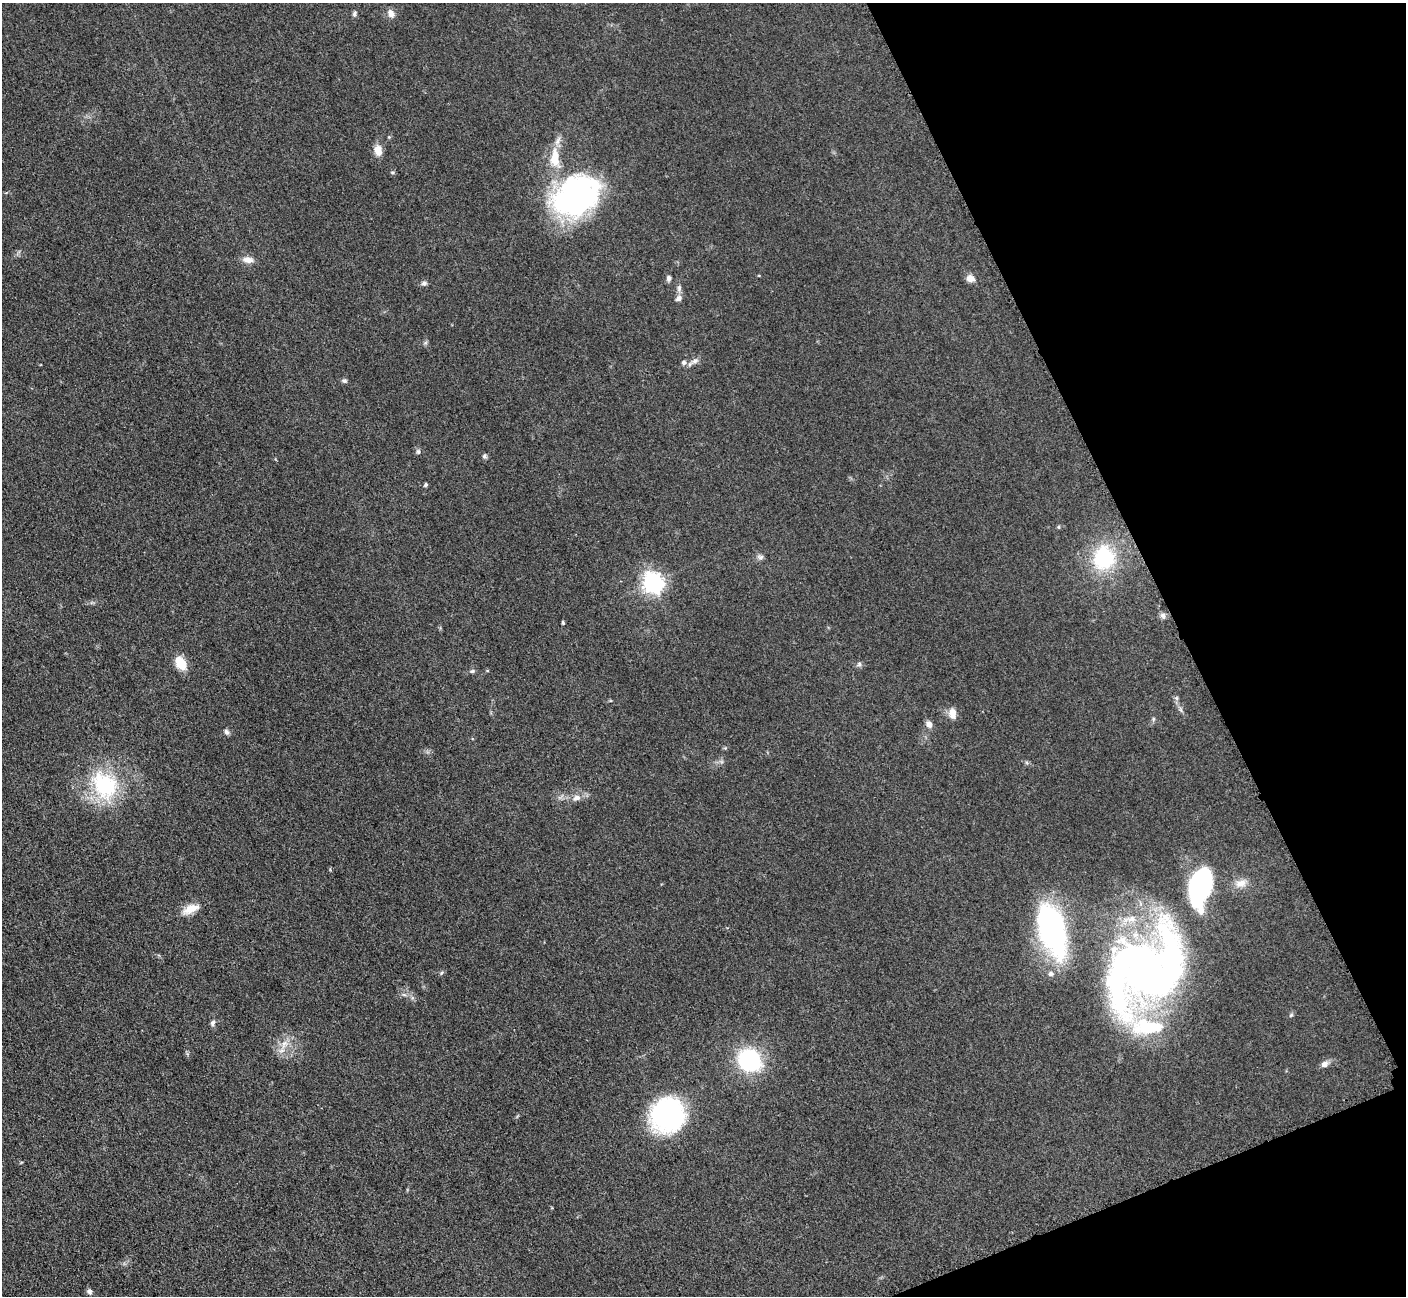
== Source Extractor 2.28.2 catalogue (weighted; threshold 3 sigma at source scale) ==
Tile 12 of 4 x 4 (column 4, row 3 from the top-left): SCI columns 4230-5633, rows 1591-2884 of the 5699 x 5661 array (HDU 1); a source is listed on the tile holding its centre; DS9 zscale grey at full resolution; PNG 1408 x 1298 px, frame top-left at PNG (2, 3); no overlay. Shown black and unused: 19% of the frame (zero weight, under 3 of 5 exposures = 4% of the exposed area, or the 3 px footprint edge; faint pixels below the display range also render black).
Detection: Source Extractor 2.28.2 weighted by HDU 2 'WHT'; one run over the whole footprint, this tile lists its part. Background 0.0521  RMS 0.0055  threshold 0.0248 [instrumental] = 3 sigma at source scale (4.5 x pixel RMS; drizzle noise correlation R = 1.50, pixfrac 1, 0.05/0.05 arcsec/px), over >= 5 px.
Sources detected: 54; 2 inside a brighter object's white glare — not listed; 2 inside a brighter listed object's ellipse — not listed separately; the other 50 listed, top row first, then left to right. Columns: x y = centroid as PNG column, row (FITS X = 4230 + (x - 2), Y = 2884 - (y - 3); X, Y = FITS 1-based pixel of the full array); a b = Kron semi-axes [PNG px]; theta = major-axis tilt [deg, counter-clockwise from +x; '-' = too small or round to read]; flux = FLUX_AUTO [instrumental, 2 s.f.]
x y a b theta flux
355 14 8 5 83 1.4
391 14 10 7 -65 3.4
378 150 14 10 -84 5.1
555 158 30 13 -86 15
576 196 49 36 33 130
248 260 13 8 -10 4.1
669 278 6 5 - 1.7
970 278 9 8 - 3.8
424 283 7 6 - 1.5
679 288 9 6 81 1.8
678 298 9 7 28 2.3
695 361 11 7 31 2.4
684 362 7 6 - 1.9
344 381 7 5 -6 1.2
418 452 7 5 -88 1.2
484 456 6 6 - 1.1
425 485 5 4 - 0.94
1059 527 5 3 - 0.58
760 557 9 7 -6 1.7
1104 558 24 21 80 43
653 582 8 7 - 330
1163 615 9 7 -39 1.7
563 623 5 3 - 0.68
181 663 10 7 -62 18
859 664 6 6 - 1.2
472 671 7 5 21 0.99
1176 698 6 6 - 1.1
1181 710 9 4 -71 1.2
952 713 12 8 -84 4.9
1153 719 6 5 - 0.88
929 724 8 6 -65 3.1
227 732 7 6 - 1.7
725 748 5 5 - 0.65
104 785 39 29 -58 46
576 798 11 7 24 3.4
1241 883 17 11 15 5.7
1200 888 38 21 76 93
190 909 23 10 23 7.6
1052 929 49 23 -72 120
1145 969 95 72 46 350
442 973 6 4 46 0.78
1051 974 7 7 - 1.6
404 995 7 4 -1 1.1
1291 1015 6 5 - 0.9
212 1023 8 6 71 1.4
284 1044 15 8 60 5.2
749 1060 23 21 -39 52
1325 1064 9 7 19 2.6
668 1115 26 23 28 120
89 1291 8 6 -76 1.5